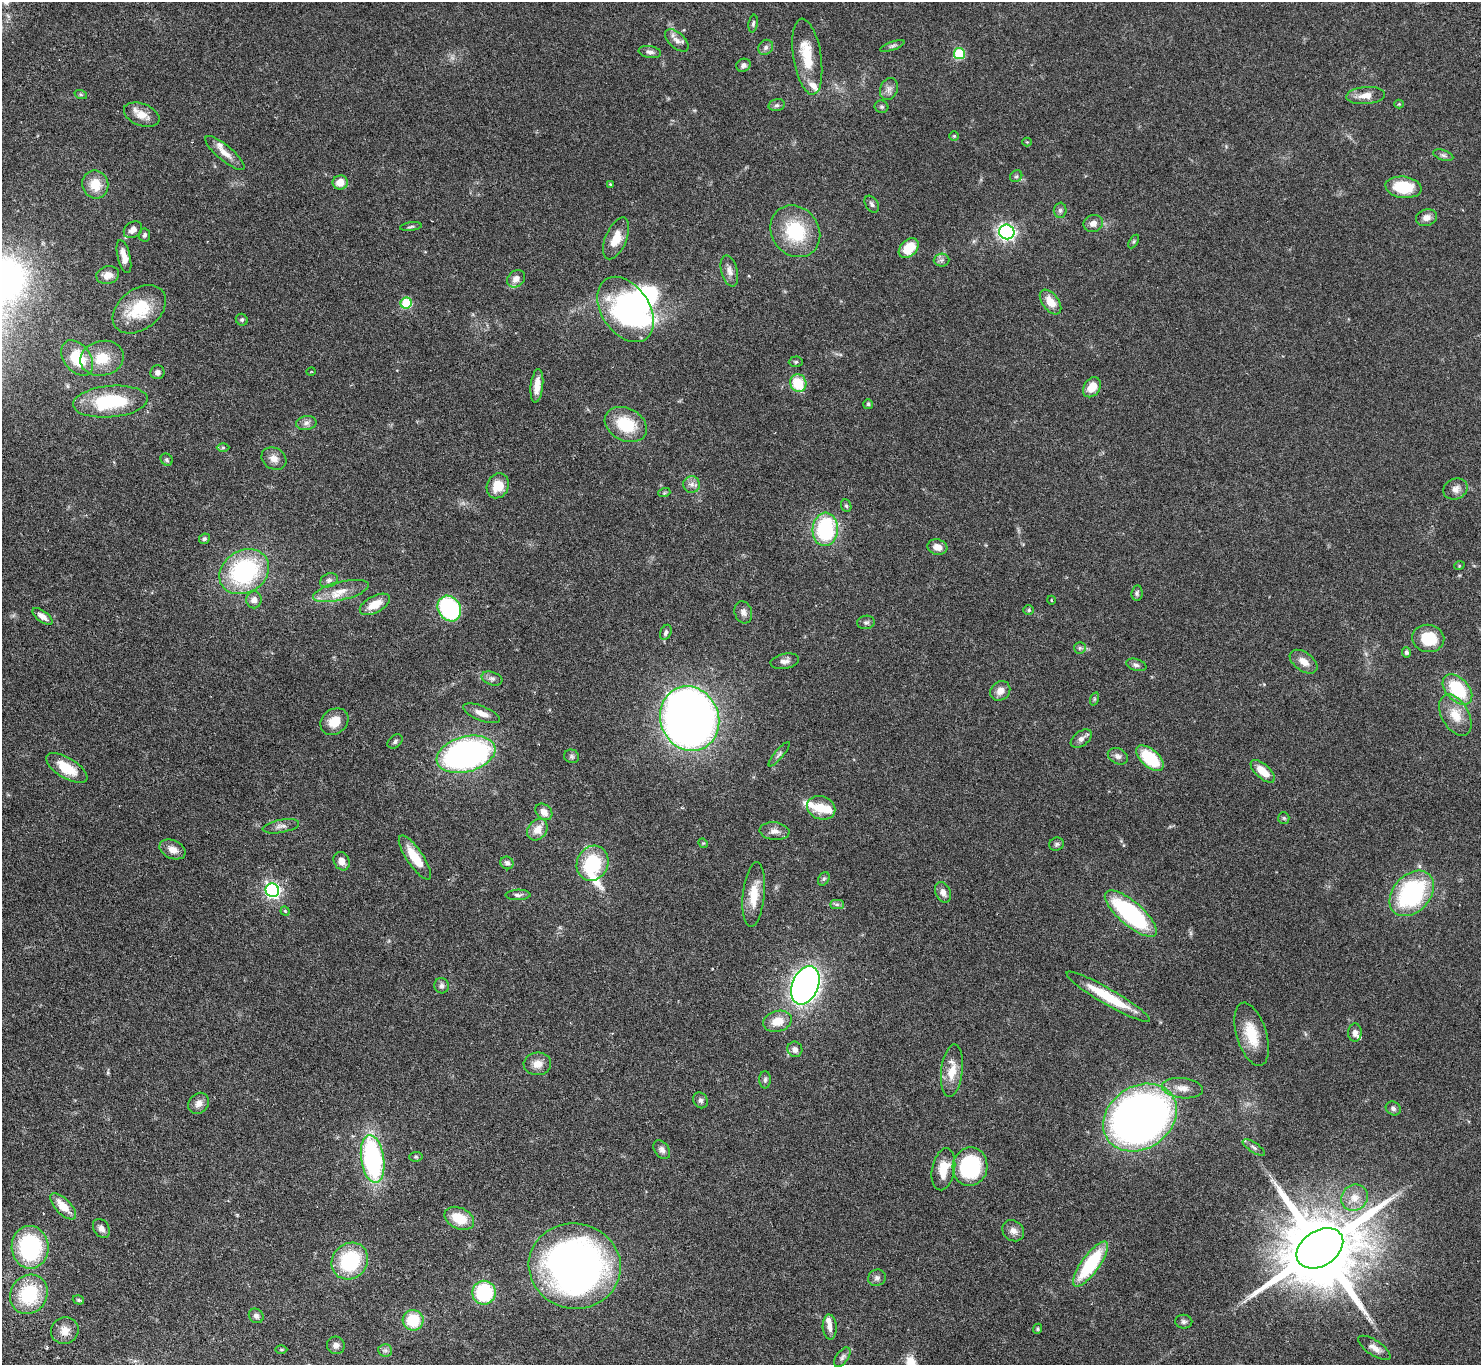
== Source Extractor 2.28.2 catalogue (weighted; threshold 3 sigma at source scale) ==
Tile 7 of 4 x 4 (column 3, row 2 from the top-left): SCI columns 3009-4487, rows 3059-4421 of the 6044 x 5994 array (HDU 1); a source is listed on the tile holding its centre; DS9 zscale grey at full resolution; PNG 1483 x 1367 px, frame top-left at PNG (2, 2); each listed source drawn as its Kron ellipse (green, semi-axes under 4 px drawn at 4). Nothing masked; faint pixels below the display range render black.
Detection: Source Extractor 2.28.2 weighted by HDU 2 'WHT'; one run over the whole footprint, this tile lists its part. Background 0.0972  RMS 0.0035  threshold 0.0143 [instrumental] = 3 sigma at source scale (4.09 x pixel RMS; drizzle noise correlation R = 1.36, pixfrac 0.8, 0.05/0.05 arcsec/px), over >= 5 px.
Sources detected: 182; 2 inside a brighter object's white glare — neither listed nor drawn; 6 inside a brighter listed object's ellipse — not listed separately; the other 174 listed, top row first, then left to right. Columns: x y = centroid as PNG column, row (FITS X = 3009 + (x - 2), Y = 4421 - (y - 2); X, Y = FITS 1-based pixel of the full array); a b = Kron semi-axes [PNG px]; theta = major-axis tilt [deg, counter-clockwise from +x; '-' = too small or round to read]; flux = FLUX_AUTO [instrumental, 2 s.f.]
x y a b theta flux
753 24 9 4 80 0.67
677 40 14 7 -43 2
892 46 13 4 20 0.77
766 47 8 7 - 1.1
650 52 11 6 -9 1.2
959 54 5 5 - 17
807 57 38 14 -81 10
743 65 7 6 - 1.2
889 89 11 8 68 1.6
81 95 6 4 -19 0.5
1366 95 19 8 4 3.2
1399 104 4 4 - 0.28
777 105 8 6 14 0.8
881 107 7 6 - 0.68
142 115 18 11 -21 4
954 136 4 4 - 0.4
1027 142 4 4 - 0.25
225 153 25 7 -40 3.2
1443 155 10 5 -18 0.88
1016 176 6 5 - 0.63
340 182 7 7 - 3.7
611 184 4 4 - 0.45
95 185 14 13 - 6
1403 187 18 10 -7 11
872 204 9 6 -57 0.92
1060 210 8 6 88 0.8
1426 218 11 8 17 2.1
1093 223 10 8 20 2
411 227 11 3 7 0.55
133 230 10 7 34 1.7
795 231 27 23 -52 18
1007 232 7 7 - 93
144 235 6 5 - 0.67
616 238 22 10 68 5.4
1134 241 7 4 59 0.52
909 248 11 8 44 7.2
124 257 17 6 -76 2.8
941 260 8 6 1 0.96
729 271 16 8 -75 2
108 275 11 9 14 2.7
516 279 10 8 40 2.4
1051 302 14 8 -53 4.1
406 303 5 5 - 17
139 309 30 20 38 13
625 309 36 24 -56 58
242 320 6 5 - 0.62
77 358 20 13 -53 11
102 358 22 17 13 8.2
796 362 7 5 3 0.51
157 372 7 7 - 1.1
311 372 5 3 - 0.24
798 383 9 8 - 10
537 386 17 6 84 3.3
1092 387 11 8 56 4.4
110 402 37 15 5 21
868 404 5 5 - 0.47
306 423 10 7 11 1.3
626 424 22 16 -27 12
223 448 6 4 0 0.52
274 459 13 10 -31 2.3
167 460 6 5 - 0.57
692 484 8 8 - 1.4
498 486 13 10 64 5.7
1455 489 12 10 22 2
664 493 6 4 18 0.36
846 506 6 5 - 0.49
825 529 17 12 86 28
204 539 6 5 - 0.64
937 547 10 7 -16 2.4
1459 566 5 3 - 0.28
244 572 26 21 31 37
329 580 9 6 25 1
341 591 29 9 13 5.1
1137 593 7 5 82 0.68
254 600 8 7 - 1.7
1051 600 4 3 - 0.25
375 604 16 8 29 5.3
449 608 13 11 -59 39
1029 610 5 4 - 0.46
743 612 11 8 -72 1.5
42 616 12 5 -36 2.1
866 622 9 6 8 0.78
666 632 8 5 64 0.89
1428 638 16 13 -8 9.3
1080 648 6 5 - 0.6
1407 652 5 4 - 0.79
785 661 14 7 11 1.7
1304 662 15 9 -36 3
1136 665 10 6 -15 0.98
492 679 11 6 -19 1.1
1457 689 18 11 -47 17
1000 691 11 9 41 2.4
1094 699 7 4 72 0.4
481 713 19 7 -22 3.1
1455 715 22 13 -60 5.7
690 719 33 29 -67 380
334 722 15 12 39 4.9
1081 739 12 7 36 1.5
395 741 8 6 41 0.74
466 754 30 17 15 100
779 754 15 4 50 0.96
572 756 7 6 - 0.74
1118 756 10 7 -26 1.4
1150 758 16 9 -41 15
67 768 23 10 -32 7.7
1263 771 15 7 -41 5.1
821 808 14 11 -23 5.2
544 812 9 7 -41 2.3
1284 818 6 5 - 0.5
281 826 18 6 10 1.6
537 830 12 9 51 3.5
775 831 15 9 -5 2.2
703 843 5 4 - 0.3
1056 844 7 6 - 0.76
173 849 14 9 -24 2.8
415 858 26 8 -56 7.4
342 861 9 7 -61 2.1
507 863 7 6 - 0.91
593 863 18 15 65 18
824 879 7 5 59 0.61
272 890 7 6 - 79
943 892 11 7 -64 1.8
1412 893 26 18 47 41
518 895 12 5 2 1
754 895 32 11 84 6.9
837 904 7 4 0 0.71
285 911 5 4 - 0.44
1131 914 32 12 -41 43
805 985 20 13 68 210
442 986 8 7 - 1
1108 997 48 8 -30 13
777 1021 14 10 16 4.8
1355 1033 9 6 88 1.4
1252 1034 32 15 -73 9.6
795 1049 8 7 - 1.7
537 1064 14 11 3 3.2
952 1071 26 11 84 5.7
765 1080 9 5 89 0.78
1182 1088 20 10 -6 3.4
701 1100 8 7 - 0.89
199 1103 11 9 49 2
1393 1109 8 6 -31 0.84
1140 1117 39 31 34 220
1254 1147 13 5 -33 0.92
662 1150 10 7 -54 1.3
416 1157 7 5 5 0.52
373 1159 24 11 -81 52
970 1167 19 17 81 30
943 1169 21 11 79 6.1
1355 1198 14 12 45 4
63 1206 17 7 -46 5.3
459 1218 16 10 -24 7.4
101 1228 10 7 -55 1.5
1013 1231 12 9 -38 2
30 1247 21 18 -86 32
1320 1248 25 17 33 5100
350 1261 19 17 46 23
1091 1264 27 9 54 23
575 1266 46 42 -11 160
877 1278 9 8 - 1.1
484 1293 12 11 - 23
29 1294 20 18 56 18
78 1300 6 4 -18 0.44
256 1316 8 6 -41 1
413 1320 10 10 - 11
1184 1322 8 7 - 0.94
830 1327 12 7 -86 2.2
1038 1329 5 4 - 0.42
65 1331 14 13 - 3.1
336 1345 9 8 - 1.4
1374 1348 19 7 -34 2.4
281 1350 6 4 0 0.41
385 1350 7 6 - 0.85
842 1357 11 6 54 1